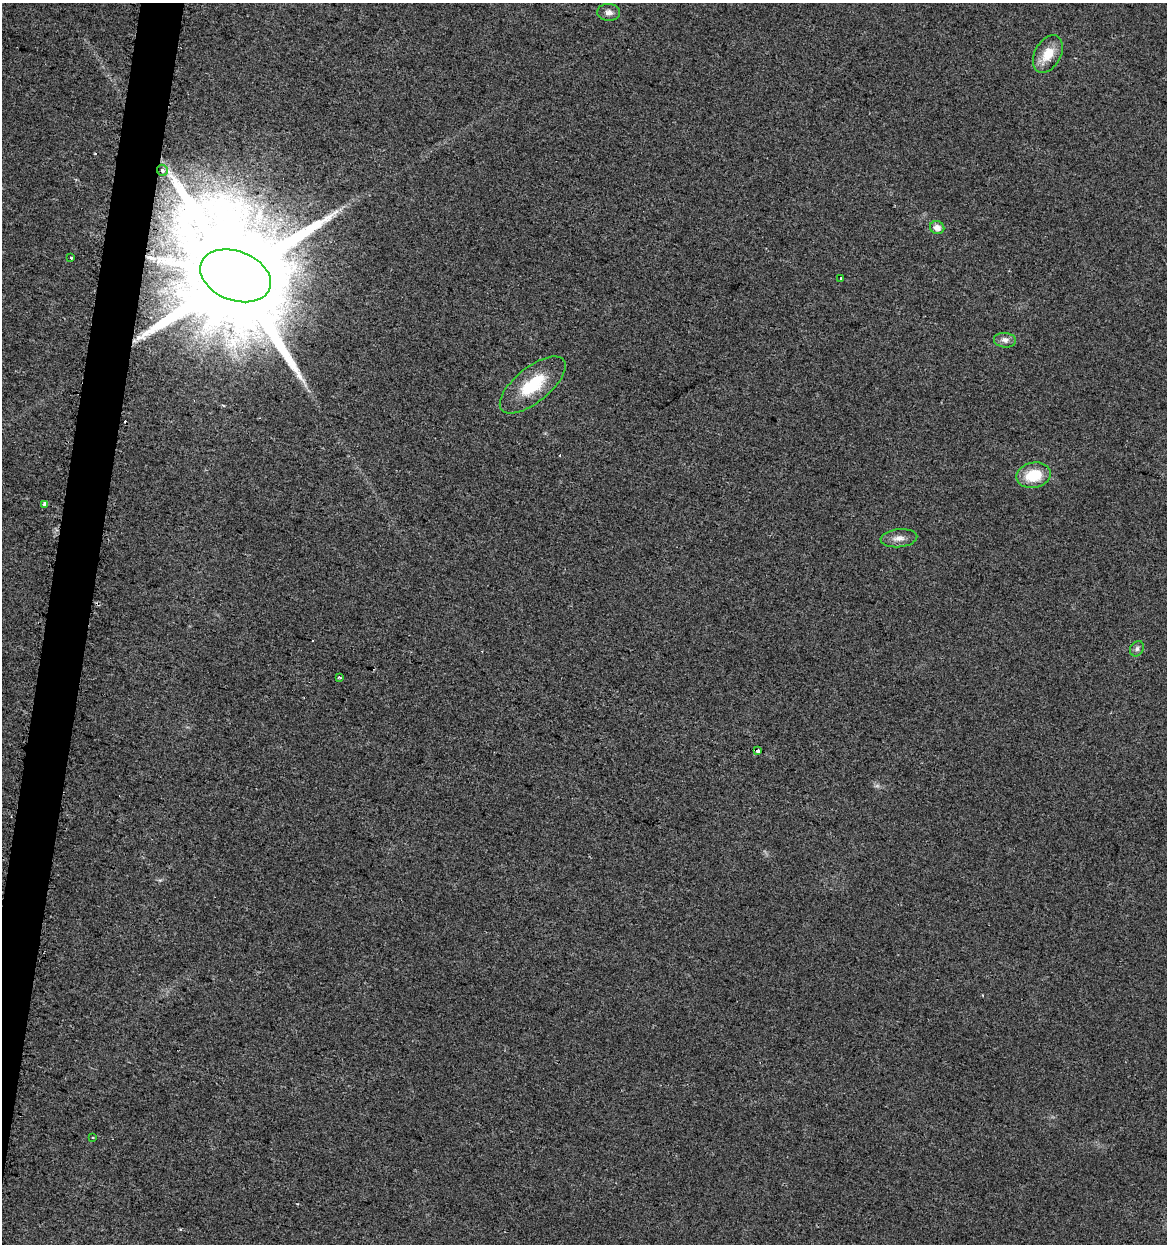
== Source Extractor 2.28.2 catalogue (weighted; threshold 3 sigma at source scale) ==
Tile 7 of 4 x 4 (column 3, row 2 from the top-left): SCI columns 2627-3791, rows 2492-3733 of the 5195 x 5001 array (HDU 1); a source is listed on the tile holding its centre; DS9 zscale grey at full resolution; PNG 1169 x 1246 px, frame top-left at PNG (2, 3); each listed source drawn as its Kron ellipse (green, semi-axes under 4 px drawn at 4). Shown black and unused: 3% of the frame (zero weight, under 2 of 3 exposures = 2% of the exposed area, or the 3 px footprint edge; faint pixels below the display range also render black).
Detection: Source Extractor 2.28.2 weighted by HDU 2 'WHT'; one run over the whole footprint, this tile lists its part. Background 0.0194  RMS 0.0063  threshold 0.0285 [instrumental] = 3 sigma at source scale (4.5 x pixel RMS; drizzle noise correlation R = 1.50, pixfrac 1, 0.0396/0.0396 arcsec/px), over >= 5 px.
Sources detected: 19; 1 inside a brighter object's white glare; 2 cosmic-ray / hot-pixel residue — neither listed nor drawn; the other 16 listed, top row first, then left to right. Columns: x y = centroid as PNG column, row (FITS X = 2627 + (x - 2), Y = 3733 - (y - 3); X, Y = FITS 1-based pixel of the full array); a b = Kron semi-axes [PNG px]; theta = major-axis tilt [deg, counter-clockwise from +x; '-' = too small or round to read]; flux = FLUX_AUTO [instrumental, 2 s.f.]
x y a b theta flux
609 12 11 8 -3 3.2
1048 54 20 13 61 12
162 170 6 5 - 2.4
937 227 7 6 - 4.6
71 257 4 3 - 1.3
235 276 37 24 -21 29000
841 279 3 3 - 10
1005 340 11 7 -6 3.1
533 385 40 17 39 28
1034 475 17 12 12 20
44 504 3 3 - 6.3
899 538 18 9 5 4.8
1137 649 8 6 59 1.8
339 677 3 2 - 0.97
758 751 3 3 - 8.6
93 1137 3 3 - 1.8
Overlapping masked pixels (flux is a lower limit): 2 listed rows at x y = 235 276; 758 751